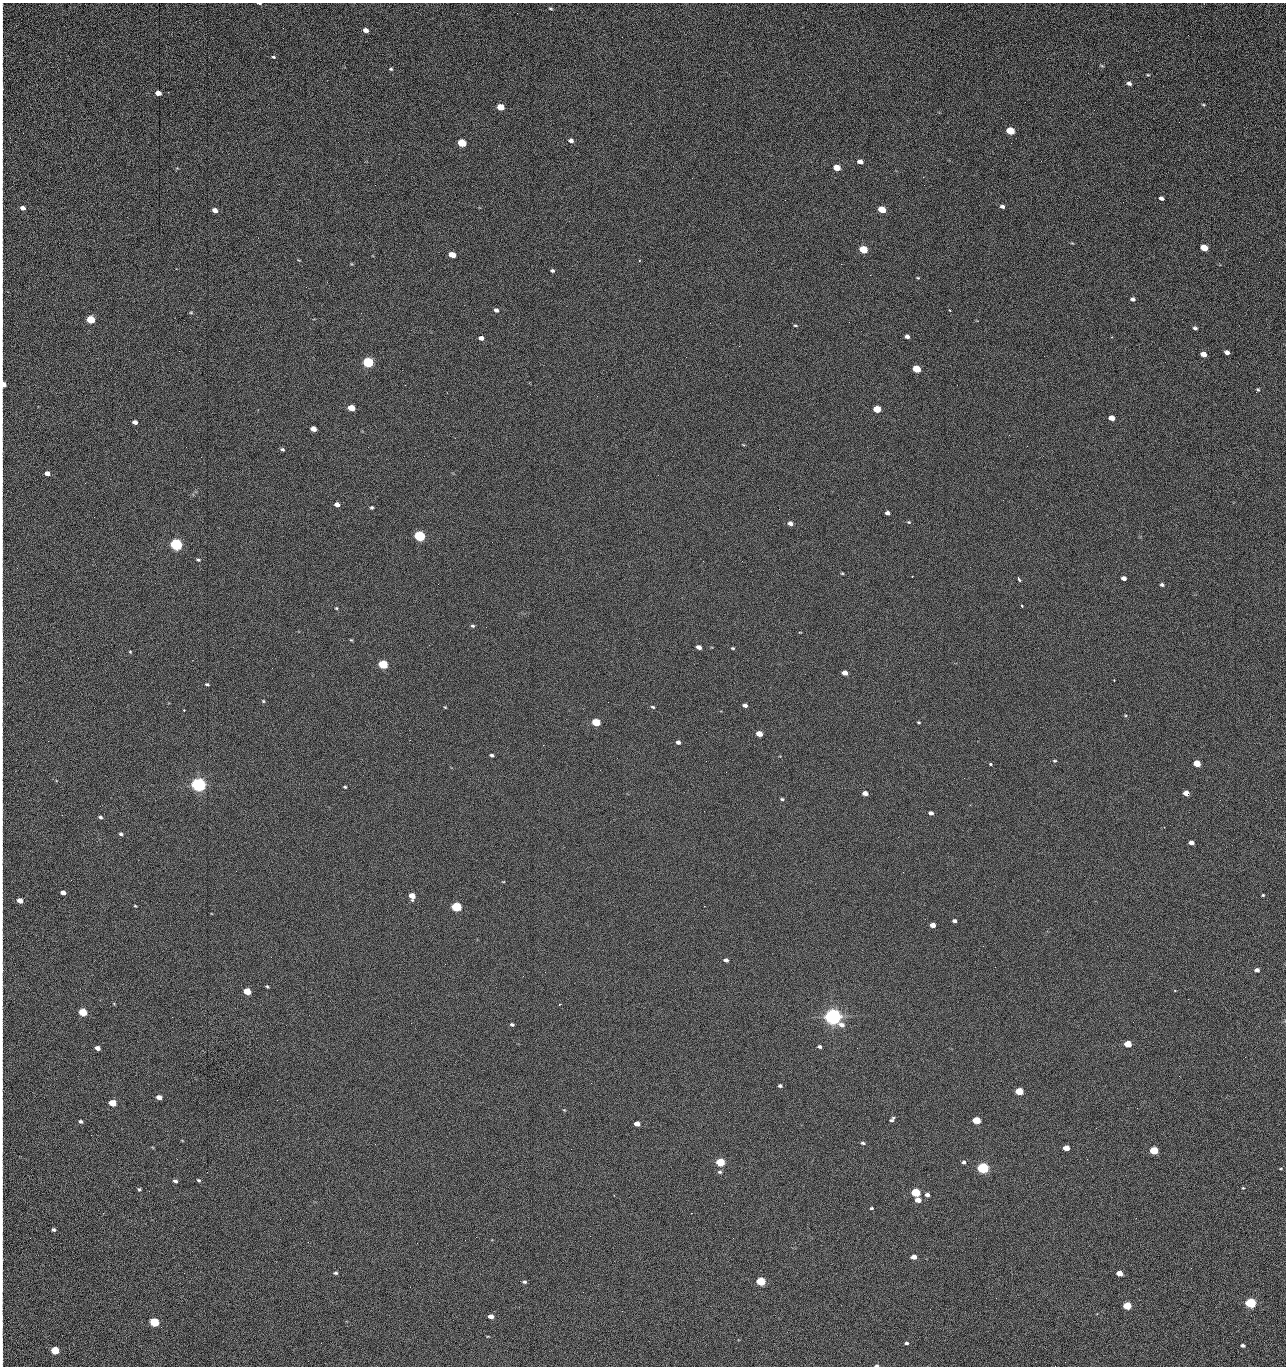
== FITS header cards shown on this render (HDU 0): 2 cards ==
NAXIS1  =                 1284 /fastest changing axis
NAXIS2  =                 1364 /next to fastest changing axis

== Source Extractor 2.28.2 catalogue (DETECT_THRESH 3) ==
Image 1284 x 1364 px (HDU 0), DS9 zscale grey, 1 PNG px = 1 image px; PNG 1288 x 1368 px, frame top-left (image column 1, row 1364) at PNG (2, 3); no overlay
Background 135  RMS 15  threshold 44.7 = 3 sigma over >= 5 px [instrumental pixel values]
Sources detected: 224; all 224 listed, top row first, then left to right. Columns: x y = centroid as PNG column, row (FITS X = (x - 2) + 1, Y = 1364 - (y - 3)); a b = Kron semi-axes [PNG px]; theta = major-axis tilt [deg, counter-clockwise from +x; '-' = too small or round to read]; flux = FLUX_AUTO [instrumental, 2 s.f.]
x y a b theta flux
259 3 4 2 - 1.5e+03
550 8 5 3 - 1.1e+03
2 17 14 2 90 2.2e+03
366 30 5 4 - 4.9e+03
1188 35 2 2 - 1.5e+03
2 37 12 2 90 2.5e+03
273 57 5 3 - 1.3e+03
2 60 15 2 90 2.9e+03
1102 66 6 3 -19 1.1e+03
391 69 4 4 - 1.3e+03
1148 75 4 3 - 9.7e+02
1129 83 5 4 - 3.0e+03
2 87 19 2 -89 3.4e+03
158 93 5 4 - 8.0e+03
1203 105 6 4 -19 1.2e+03
501 107 5 4 - 2.3e+04
2 116 9 2 90 1.4e+03
1179 122 2 2 - 1.1e+03
1010 131 6 4 -20 4.3e+04
23 133 2 2 - 3.8e+02
2 139 12 2 90 1.9e+03
571 140 5 4 - 3.4e+03
462 143 5 4 - 5.3e+04
1041 161 2 2 - 1.9e+03
860 162 5 4 - 6.0e+03
2 166 11 2 90 1.7e+03
837 168 5 4 - 1.6e+04
923 177 2 2 - 1.8e+04
1161 198 5 4 - 3.4e+03
785 200 2 2 - 5.9e+02
1123 202 2 2 - 5.9e+02
1002 206 5 4 - 2.7e+03
23 208 4 4 - 4.9e+03
882 209 5 4 - 2.8e+04
215 210 5 4 - 6.0e+03
2 216 18 2 90 2.9e+03
1204 248 5 4 - 2.4e+04
863 249 5 4 - 4.1e+04
452 255 5 4 - 1.9e+04
2 261 13 2 90 2.4e+03
841 264 2 2 - 2.7e+04
552 271 4 3 - 1.7e+03
918 278 4 3 - 9.2e+02
2 279 13 2 90 2.2e+03
306 287 2 2 - 6.1e+02
1133 299 5 4 - 2.7e+03
496 310 5 5 - 2.9e+03
950 310 3 2 - 1.1e+03
191 312 5 4 - 1.1e+03
91 320 5 4 - 5.1e+04
2 322 15 2 90 2.6e+03
849 322 2 2 - 7.4e+02
710 323 2 2 - 3.4e+03
795 325 5 3 - 1.2e+03
1195 328 4 3 - 2.1e+03
907 336 4 4 - 3.7e+03
1111 337 3 3 - 8.0e+02
481 338 5 4 - 4.9e+03
2 344 9 2 90 1.4e+03
739 346 2 2 - 5.5e+02
1227 352 5 4 - 4.3e+03
1203 354 5 4 - 9.9e+03
368 362 5 5 - 1.6e+05
917 369 5 4 - 3.9e+04
3 384 5 4 - 1.0e+04
1257 391 6 3 55 2.6e+03
351 408 5 4 - 2.0e+04
877 409 5 4 - 3.3e+04
1112 418 5 4 - 9.8e+03
2 420 14 2 90 2.2e+03
135 422 5 4 - 4.7e+03
313 429 5 4 - 9.4e+03
1009 435 2 2 - 3.4e+03
1027 446 2 2 - 5.7e+02
186 447 2 2 - 3.0e+03
282 449 5 4 - 1.8e+03
47 473 5 4 - 5.7e+03
2 480 10 2 90 1.6e+03
85 483 3 2 - 1.0e+03
337 504 5 4 - 5.2e+03
372 508 3 3 - 1.6e+03
779 509 2 2 - 4.8e+02
2 512 9 2 90 1.5e+03
887 513 4 4 - 3.4e+03
909 522 5 4 - 1.2e+03
790 523 5 4 - 5.0e+03
419 536 5 5 - 1.9e+05
492 542 2 2 - 2.6e+03
176 545 5 5 - 3.2e+05
198 560 5 4 - 1.6e+03
742 561 3 2 - 7.9e+02
842 573 4 3 - 9.8e+02
912 576 3 2 - 5.6e+02
1124 578 5 4 - 5.1e+03
1019 579 5 3 - 2.0e+03
1162 585 4 3 - 2.2e+03
1022 606 3 3 - 2.0e+03
336 608 4 3 - 9.8e+02
472 626 5 4 - 1.6e+03
800 632 4 2 - 7.3e+02
351 640 4 3 - 1.1e+03
2 645 14 2 90 2.3e+03
699 647 5 4 - 5.2e+03
733 648 5 3 - 1.2e+03
130 652 5 4 - 1.1e+03
383 665 5 4 - 9.0e+04
845 673 5 4 - 7.5e+03
1114 680 2 2 - 8.2e+02
207 684 5 4 - 1.7e+03
263 701 4 4 - 1.2e+03
745 705 4 4 - 4.0e+03
445 707 4 3 - 8.7e+02
653 707 5 4 - 1.3e+03
184 710 3 2 - 8.8e+02
596 722 5 4 - 4.9e+04
919 722 4 3 - 1.1e+03
706 732 2 2 - 6.0e+02
759 734 5 4 - 1.4e+04
678 742 4 4 - 3.5e+03
543 745 2 2 - 3.4e+03
492 755 4 3 - 2.3e+03
706 761 2 2 - 2.0e+03
1055 761 5 3 - 1.2e+03
990 764 3 3 - 3.2e+03
1197 764 5 4 - 2.7e+04
2 769 9 2 90 1.5e+03
726 772 2 2 - 2.5e+03
198 785 6 5 - 6.9e+05
345 787 3 3 - 1.3e+03
865 793 5 4 - 6.0e+03
1186 793 5 4 - 1.2e+04
782 799 5 4 - 1.5e+03
931 813 4 4 - 3.9e+03
100 817 5 4 - 2.1e+03
1164 827 2 2 - 7.3e+02
121 834 5 4 - 2.1e+03
1191 843 5 4 - 5.8e+03
503 882 5 3 - 7.3e+02
63 893 4 4 - 5.6e+03
1263 895 3 3 - 1.1e+03
412 896 5 5 - 1.3e+04
20 901 5 4 - 9.9e+03
135 906 4 3 - 8.7e+02
2 907 9 2 90 1.5e+03
456 907 5 4 - 1.2e+05
954 921 4 3 - 2.7e+03
933 925 4 4 - 9.3e+03
726 960 4 4 - 3.6e+03
2 969 12 2 90 2.0e+03
1257 970 5 4 - 4.3e+03
523 976 3 2 - 2.2e+03
267 987 4 3 - 1.2e+03
247 991 5 4 - 3.3e+04
1175 991 3 2 - 1.1e+03
560 1004 3 2 - 8.8e+02
83 1012 5 4 - 5.3e+04
2 1014 16 2 90 2.8e+03
833 1017 6 5 - 1.0e+06
411 1023 2 2 - 5.4e+03
512 1024 4 3 - 2.0e+03
1128 1044 5 4 - 2.9e+04
819 1047 4 3 - 2.2e+03
97 1048 5 4 - 6.4e+03
857 1048 2 2 - 1.3e+03
1245 1057 2 2 - 1.9e+03
2 1071 9 2 90 1.2e+03
1179 1076 3 2 - 2.7e+03
780 1086 4 3 - 2.1e+03
1019 1091 5 4 - 4.7e+04
159 1097 5 4 - 7.3e+03
112 1103 5 4 - 3.1e+04
2 1109 20 2 90 3.5e+03
564 1110 4 3 - 8.6e+02
729 1112 2 2 - 8.6e+02
892 1120 6 4 50 2.6e+03
976 1120 5 4 - 4.4e+04
81 1121 4 4 - 2.1e+03
637 1124 5 4 - 8.6e+03
1096 1128 2 2 - 3.9e+02
91 1135 2 2 - 2.4e+03
863 1143 5 3 - 1.8e+03
1066 1148 5 4 - 1.7e+04
571 1149 2 2 - 8.9e+02
1154 1150 5 4 - 5.8e+04
1087 1159 3 2 - 1.4e+03
720 1162 5 4 - 7.8e+04
964 1162 5 4 - 2.2e+03
983 1168 5 4 - 2.7e+05
1280 1169 5 3 - 8.9e+02
720 1172 5 4 - 1.7e+03
198 1180 5 4 - 1.4e+03
175 1181 5 4 - 2.7e+03
1243 1188 4 3 - 1.0e+03
139 1189 4 4 - 1.6e+03
916 1193 5 4 - 8.4e+04
927 1195 5 4 - 3.7e+03
918 1200 5 4 - 9.5e+03
871 1208 3 3 - 1.3e+03
280 1219 2 2 - 2.1e+03
2 1228 11 2 90 1.8e+03
53 1230 4 3 - 2.2e+03
476 1237 2 2 - 7.1e+03
308 1242 2 2 - 1.9e+03
417 1243 2 2 - 5.4e+03
914 1257 5 4 - 8.9e+03
335 1273 4 3 - 1.7e+03
1119 1273 5 4 - 1.4e+04
761 1281 5 4 - 8.0e+04
524 1282 5 4 - 2.0e+03
583 1292 2 2 - 5.1e+02
996 1298 2 2 - 2.8e+03
1250 1303 5 4 - 1.9e+05
1127 1306 5 4 - 4.6e+04
622 1311 3 2 - 8.7e+02
491 1316 5 4 - 7.7e+03
154 1322 5 4 - 1.0e+05
488 1336 5 3 - 7.3e+02
321 1343 2 2 - 1.4e+03
906 1343 5 3 - 1.9e+03
1243 1345 4 3 - 3.2e+03
2 1349 22 2 90 3.6e+03
55 1350 5 4 - 5.5e+04
876 1365 4 3 - 2.3e+03
1055 1366 2 2 - 2.1e+03
At the frame edge (FLAGS 8, measured only in part): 28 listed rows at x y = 259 3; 2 17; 2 37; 2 60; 2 87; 2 116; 2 139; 2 166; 2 216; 2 261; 2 279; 2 322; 2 344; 3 384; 2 420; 2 480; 2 512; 2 645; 2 769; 2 907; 2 969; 2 1014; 2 1071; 2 1109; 2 1228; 2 1349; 876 1365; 1055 1366

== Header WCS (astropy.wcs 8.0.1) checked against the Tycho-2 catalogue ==
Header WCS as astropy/WCSLIB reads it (CRVAL/CRPIX/CD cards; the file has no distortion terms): RA---TAN/DEC--TAN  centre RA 15:41:42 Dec +51:58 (235.42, +51.97 deg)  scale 1.26 arcsec/px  FOV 26.9' x 28.5'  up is +92 deg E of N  parity flipped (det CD > 0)
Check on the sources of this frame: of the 60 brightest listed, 11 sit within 2.0 arcsec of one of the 12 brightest Tycho-2 stars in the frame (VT <= 12.29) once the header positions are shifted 0.69 arcsec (0.21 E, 0.66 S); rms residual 1.21 arcsec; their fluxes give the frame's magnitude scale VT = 24.55 - 2.5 log10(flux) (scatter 0.17 mag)
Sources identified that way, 11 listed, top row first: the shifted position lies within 2.0 arcsec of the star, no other Tycho-2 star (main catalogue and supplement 1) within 4.0 arcsec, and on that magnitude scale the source's flux lands within +1.5 / -3 mag of the star's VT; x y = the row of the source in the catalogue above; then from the Tycho-2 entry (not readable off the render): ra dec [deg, ICRS J2000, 3 dp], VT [Tycho-2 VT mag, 2 dp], TYC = Tycho-2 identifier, HIP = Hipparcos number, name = IAU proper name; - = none
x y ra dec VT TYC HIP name
368 362 235.614 +52.064 11.61 3489-1132-1 - -
419 536 235.514 +52.049 11.19 3489-1407-1 - -
176 545 235.515 +52.133 11.12 3489-1380-1 - -
198 785 235.378 +52.130 9.31 3489-1322-1 76850 -
456 907 235.303 +52.042 11.52 3489-958-1 - -
833 1017 235.232 +51.912 9.59 3489-824-1 - -
983 1168 235.143 +51.862 10.97 3489-1016-1 - -
916 1193 235.131 +51.886 12.29 3489-908-1 - -
761 1281 235.084 +51.941 11.45 3489-1346-1 - -
1250 1303 235.062 +51.771 11.53 3489-1453-1 - -
154 1322 235.075 +52.152 11.74 3489-912-1 - -